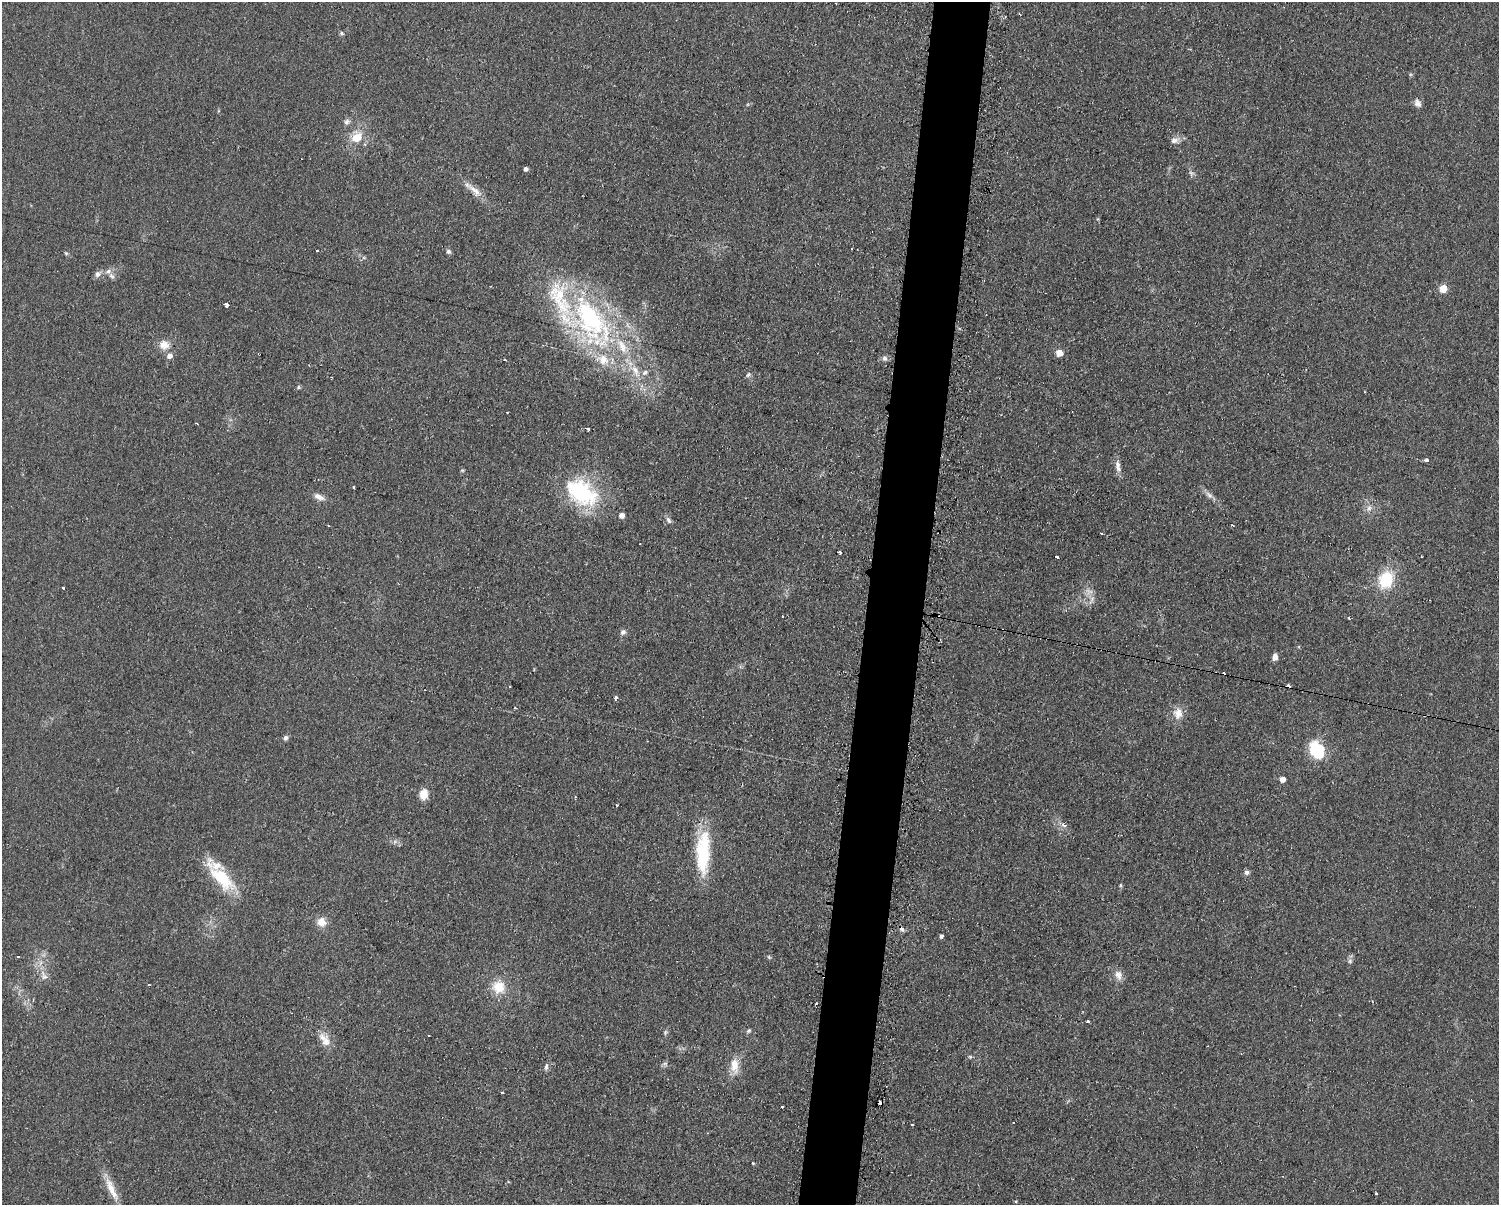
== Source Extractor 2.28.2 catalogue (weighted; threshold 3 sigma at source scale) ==
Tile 5 of 3 x 4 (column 2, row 2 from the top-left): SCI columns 1620-3116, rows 2408-3610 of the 4863 x 4814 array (HDU 1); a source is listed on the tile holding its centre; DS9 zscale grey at full resolution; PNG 1501 x 1207 px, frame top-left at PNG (2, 2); no overlay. Shown black and unused: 4% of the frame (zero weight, under 2 of 3 exposures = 2% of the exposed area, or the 3 px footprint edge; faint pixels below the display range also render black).
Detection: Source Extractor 2.28.2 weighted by HDU 2 'WHT'; one run over the whole footprint, this tile lists its part. Background 0.098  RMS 0.011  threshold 0.0502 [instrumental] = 3 sigma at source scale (4.5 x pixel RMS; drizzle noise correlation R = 1.50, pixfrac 1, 0.05/0.05 arcsec/px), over >= 5 px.
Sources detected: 101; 1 too faint to see at this stretch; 13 cosmic-ray / hot-pixel residue — not listed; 8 inside a brighter listed object's ellipse — not listed separately; the other 79 listed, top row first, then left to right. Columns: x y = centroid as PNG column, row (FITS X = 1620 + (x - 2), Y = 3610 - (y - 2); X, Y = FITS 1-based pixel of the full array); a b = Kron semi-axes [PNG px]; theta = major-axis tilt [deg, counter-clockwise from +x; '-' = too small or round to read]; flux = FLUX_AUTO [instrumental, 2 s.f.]
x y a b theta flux
1019 14 3 2 - 1.2
341 33 6 5 - 1.9
1417 103 12 8 -66 5.2
347 122 9 7 17 3.6
357 137 18 15 43 21
1175 140 11 8 1 6.3
525 169 4 4 - 3.8
475 190 27 7 -36 12
448 252 6 5 - 2.9
66 253 6 4 -44 1.5
108 271 10 6 21 4.7
98 274 9 8 - 4.5
1443 288 5 5 - 33
226 305 4 4 - 5.6
591 321 82 41 -60 250
164 345 13 12 - 11
1059 353 5 5 - 17
258 354 2 2 - 1.1
885 358 7 6 - 3.5
505 360 3 2 - 2.4
645 373 9 7 32 4.4
748 374 8 5 49 2.3
298 387 6 5 - 1.8
196 423 2 2 - 0.96
588 429 4 3 - 6.8
1426 461 4 3 - 6.5
1118 465 13 7 -87 6.4
462 470 6 3 -18 1.2
353 487 3 3 - 4.1
581 492 44 26 -32 100
1209 495 13 6 -40 5.3
319 497 16 7 -23 7.3
1369 508 9 7 54 4.8
622 515 5 5 - 7.9
669 521 8 6 -59 3.3
1232 525 3 2 - 1.2
840 552 3 3 - 3.2
1056 557 4 3 - 7.6
1386 580 17 14 67 45
63 588 3 2 - 3.6
1091 600 16 5 70 5
1349 618 4 3 - 1.1
623 632 8 7 - 3.6
1275 657 6 5 - 7.7
510 687 2 2 - 1.3
616 698 4 3 - 4.6
515 708 3 3 - 1.8
1178 713 15 13 84 12
285 738 7 5 58 3
1317 750 13 11 -60 73
1283 779 5 5 - 8.3
424 794 10 8 79 16
1064 825 5 4 - 4.9
703 852 51 15 88 71
1247 872 7 6 - 3.4
221 878 41 18 -41 51
1120 885 6 4 90 1.4
321 922 10 10 - 12
941 936 4 4 - 3
769 957 6 4 -46 1.4
1350 961 6 6 - 2.6
44 975 16 4 -54 5.9
1118 975 14 10 -72 8
149 985 3 3 - 1.7
499 987 15 15 - 22
1087 1021 4 3 - 1.7
749 1031 7 5 41 2
665 1032 7 5 70 2.1
326 1041 16 11 73 11
665 1064 6 6 - 2.5
734 1065 19 10 -85 16
546 1067 9 5 76 3.1
502 1092 3 3 - 2.8
782 1106 3 3 - 2.7
912 1125 3 3 - 2
753 1163 4 3 - 1
111 1189 38 8 -64 19
1376 1194 3 3 - 9.4
1016 1201 4 4 - 1.1